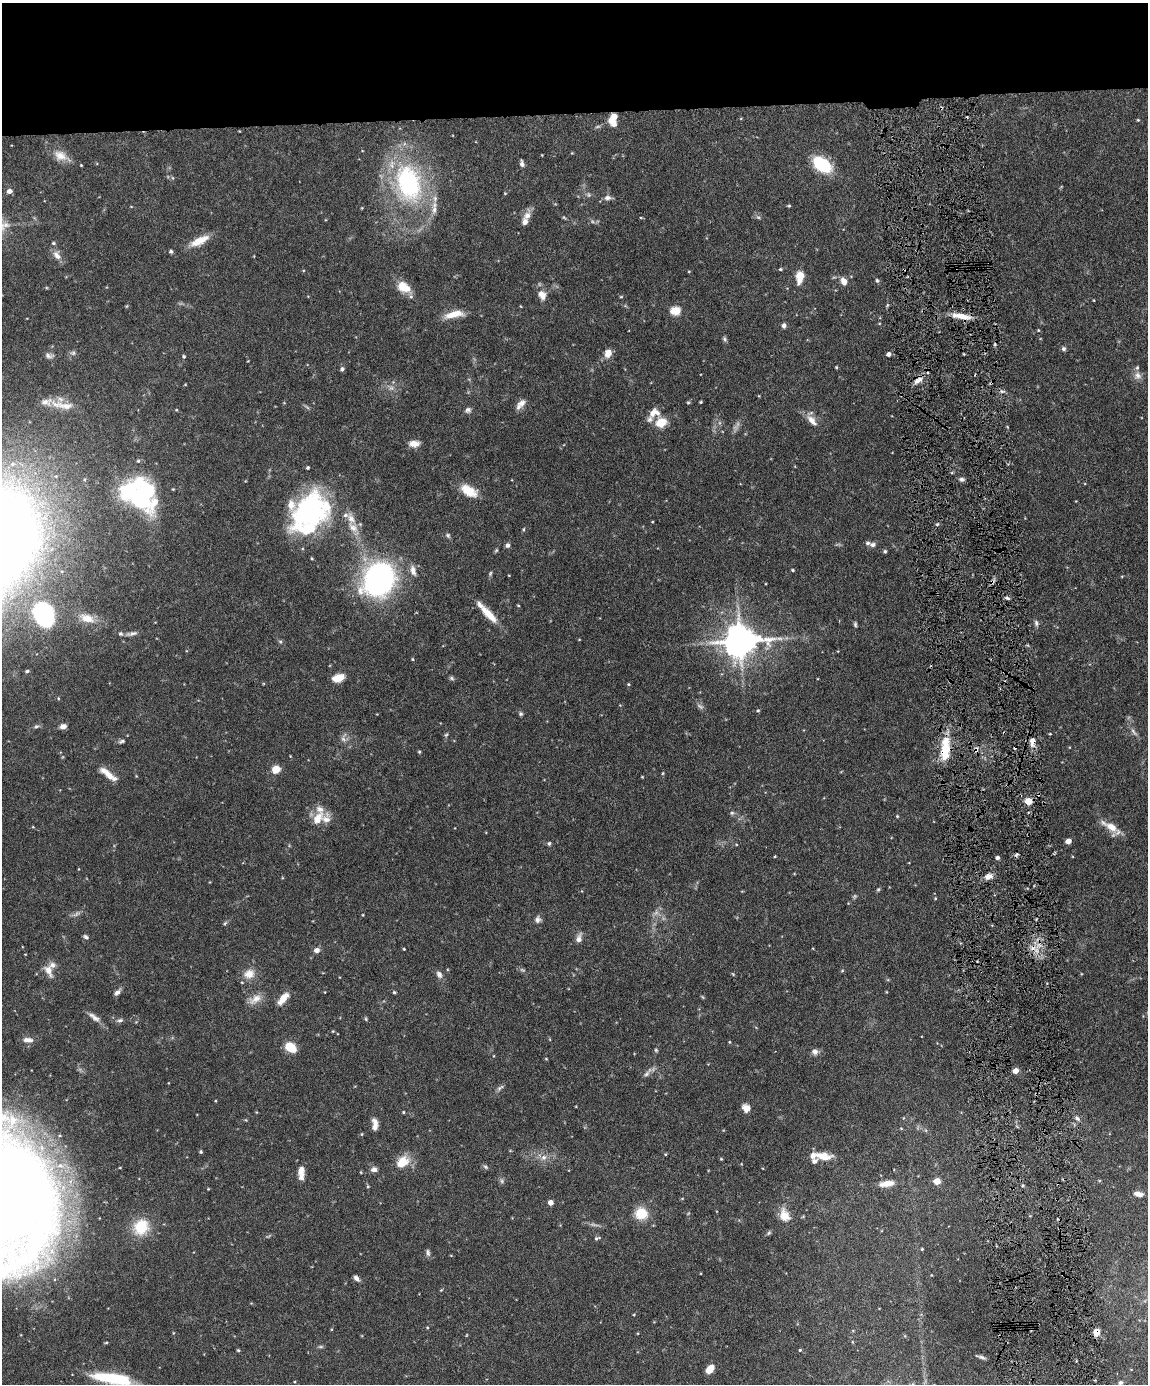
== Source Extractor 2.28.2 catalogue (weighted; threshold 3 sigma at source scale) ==
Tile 2 of 4 x 3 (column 2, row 1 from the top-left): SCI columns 1148-2293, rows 3004-4385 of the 4588 x 4517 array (HDU 1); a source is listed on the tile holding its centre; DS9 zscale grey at full resolution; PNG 1150 x 1386 px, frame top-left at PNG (2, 3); no overlay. Shown black and unused: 8% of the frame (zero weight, under 4 of 8 exposures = <1% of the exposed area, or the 3 px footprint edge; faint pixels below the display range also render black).
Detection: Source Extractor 2.28.2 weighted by HDU 2 'WHT'; one run over the whole footprint, this tile lists its part. Background 0.0858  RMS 0.003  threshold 0.0122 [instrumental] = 3 sigma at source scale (4.09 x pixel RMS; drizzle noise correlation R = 1.36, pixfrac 0.8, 0.05/0.05 arcsec/px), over >= 5 px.
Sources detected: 236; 11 too faint to see at this stretch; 1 inside a brighter object's white glare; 7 cosmic-ray / hot-pixel residue — not listed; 22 inside a brighter listed object's ellipse — not listed separately; the other 195 listed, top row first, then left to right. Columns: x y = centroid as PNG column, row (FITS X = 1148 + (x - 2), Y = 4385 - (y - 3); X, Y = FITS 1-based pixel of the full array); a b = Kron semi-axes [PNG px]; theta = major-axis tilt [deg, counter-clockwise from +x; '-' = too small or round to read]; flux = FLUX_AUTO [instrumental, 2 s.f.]
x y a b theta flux
614 117 7 6 - 3
1138 120 4 3 - 0.28
61 156 21 12 -24 3.5
522 163 9 5 -79 0.82
822 165 16 10 -36 18
173 178 5 3 - 0.32
408 183 45 29 -75 44
9 191 5 5 - 1.5
505 193 4 4 - 0.23
588 195 7 6 - 0.65
608 198 10 6 3 1.1
789 206 5 3 - 0.32
362 208 4 3 - 0.2
527 216 16 9 68 2.2
564 218 6 4 -20 0.32
641 218 5 3 - 0.24
199 241 26 9 26 4.4
171 251 5 4 - 0.51
57 255 14 9 -60 2
780 269 5 4 - 0.39
689 271 4 3 - 0.2
800 276 12 7 82 5.5
877 280 6 4 -72 0.48
844 281 8 6 -71 2.1
404 287 18 11 -35 4.7
542 295 13 9 -61 2.6
621 297 5 3 - 0.26
126 306 4 4 - 0.26
675 311 5 5 - 14
454 314 24 8 12 4.4
961 316 24 6 -9 3.9
784 325 6 5 - 0.92
1038 330 4 3 - 0.23
725 339 7 5 -64 0.53
1063 349 7 5 -46 0.59
73 353 7 7 - 0.72
608 353 11 9 71 2.2
888 354 4 4 - 1.1
49 356 12 7 -11 1
184 356 5 5 - 0.38
248 361 3 3 - 0.18
836 367 4 3 - 0.28
342 369 5 5 - 0.68
1138 376 11 10 - 1.6
918 380 14 6 36 1.9
185 384 4 3 - 0.2
688 402 4 4 - 0.33
701 402 3 2 - 0.32
522 403 13 9 43 1.9
62 405 38 10 -10 4.8
307 407 9 3 -34 0.5
176 410 5 3 - 0.24
468 410 8 7 - 0.88
654 413 19 10 49 3.2
812 420 18 8 -48 2.6
661 422 11 9 20 5
414 444 12 7 2 2.1
138 461 5 4 - 0.43
13 464 9 7 3 1.5
308 467 3 3 - 0.41
962 479 7 5 -3 0.8
469 491 21 11 -31 5.4
145 493 32 23 90 37
310 511 48 36 47 45
652 522 3 2 - 0.18
353 527 19 11 -51 3.7
523 529 5 3 - 0.27
448 535 7 6 - 0.58
507 545 6 6 - 0.77
873 545 8 6 1 0.89
496 550 6 4 45 0.36
885 551 5 4 - 0.42
413 570 16 8 -77 1.9
792 570 4 3 - 0.34
490 573 6 4 69 0.44
379 579 29 24 54 76
992 582 7 5 46 0.73
1007 598 6 4 -22 0.56
518 605 4 3 - 0.24
44 614 24 18 -66 39
489 614 28 9 -47 4.9
87 618 23 12 -17 4.5
1036 623 9 6 -76 0.82
855 624 7 4 -88 0.49
131 634 16 5 12 1.1
579 640 4 2 - 0.17
280 641 6 4 -2 0.41
740 641 11 9 6 630
412 659 4 4 - 0.26
27 671 4 3 - 0.42
338 678 12 7 16 4.1
451 678 7 5 -18 0.52
628 684 4 4 - 0.29
758 711 5 4 - 0.38
521 714 6 5 - 0.52
36 726 7 5 20 0.56
63 726 7 6 - 1.3
1134 732 15 4 -54 1.1
1050 734 4 3 - 0.23
446 735 6 5 - 0.42
343 739 11 7 -67 1.2
122 741 9 5 25 0.65
1032 742 13 7 87 2
945 750 31 11 85 8.5
976 750 7 5 84 0.88
419 752 4 4 - 0.33
276 769 5 5 - 9.5
663 773 4 4 - 0.27
108 774 25 7 -38 3.7
642 777 3 3 - 0.2
1028 801 5 4 - 7.1
732 813 6 5 - 0.53
897 816 4 4 - 0.3
318 818 23 12 45 4.4
1110 826 26 9 -31 4.2
33 827 5 3 - 0.21
1068 841 4 4 - 3.2
549 843 5 5 - 0.51
775 856 3 3 - 0.24
997 858 4 3 - 0.87
988 876 10 7 22 1.9
878 889 5 4 - 0.37
935 898 4 3 - 0.28
77 914 12 5 32 0.99
363 915 4 3 - 0.2
538 919 9 8 - 1.1
225 923 7 4 45 0.43
86 937 7 5 -35 0.64
579 938 14 7 76 1.5
404 949 3 3 - 0.23
316 950 7 6 - 1.3
25 954 3 2 - 0.16
48 970 15 8 -62 2.8
842 971 5 3 - 0.26
249 974 15 13 21 3.2
439 974 10 7 -60 1.2
733 974 5 4 - 0.28
117 992 9 5 46 1
394 992 4 4 - 0.37
283 998 15 7 50 3.3
255 999 20 11 30 2.8
94 1017 19 7 -37 1.8
366 1019 5 4 - 0.35
120 1020 10 5 15 0.78
333 1031 4 4 - 0.25
28 1040 14 7 -1 1.8
729 1042 4 4 - 0.24
290 1047 11 8 -36 6
656 1050 5 5 - 0.4
815 1052 8 7 - 1.3
493 1056 4 3 - 0.19
546 1059 5 3 - 0.24
1015 1071 4 4 - 2.7
647 1073 18 5 53 1.3
500 1088 12 5 40 0.8
746 1108 8 7 - 2.4
403 1112 4 4 - 0.28
1077 1118 7 5 -40 0.78
375 1124 14 6 -87 2.1
901 1128 4 4 - 0.28
362 1134 4 4 - 0.27
201 1152 4 4 - 0.42
823 1156 19 9 -6 4.6
544 1157 9 8 - 1.5
721 1159 4 4 - 0.27
402 1162 16 11 43 5.6
485 1167 7 5 -43 0.55
374 1169 8 6 0 1.2
301 1172 15 7 89 2.7
937 1181 5 4 - 5.6
887 1183 17 7 8 3.2
208 1189 3 3 - 0.22
1138 1194 11 6 -10 2.1
682 1199 5 3 - 0.23
551 1202 4 4 - 2.3
641 1213 14 13 - 6
784 1215 17 12 -68 3.6
141 1227 23 21 54 8.4
769 1233 7 5 51 0.46
597 1238 8 4 16 0.54
922 1249 3 3 - 0.29
428 1252 9 6 -74 0.75
356 1278 8 5 -50 1.1
441 1290 5 3 - 0.25
634 1315 3 3 - 0.22
427 1327 4 3 - 0.26
1096 1332 7 6 - 2.8
905 1336 5 3 - 0.25
321 1347 8 4 0 0.46
238 1350 4 3 - 0.35
800 1350 4 4 - 0.33
981 1357 12 3 -19 0.72
710 1369 9 6 50 3.5
112 1378 44 11 -9 18
1120 1382 7 6 - 0.75
Overlapping masked pixels (flux is a lower limit): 7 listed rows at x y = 614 117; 918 380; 992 582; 1032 742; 945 750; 976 750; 1096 1332
Isophote crosses this tile's border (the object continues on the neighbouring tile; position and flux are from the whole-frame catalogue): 1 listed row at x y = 112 1378